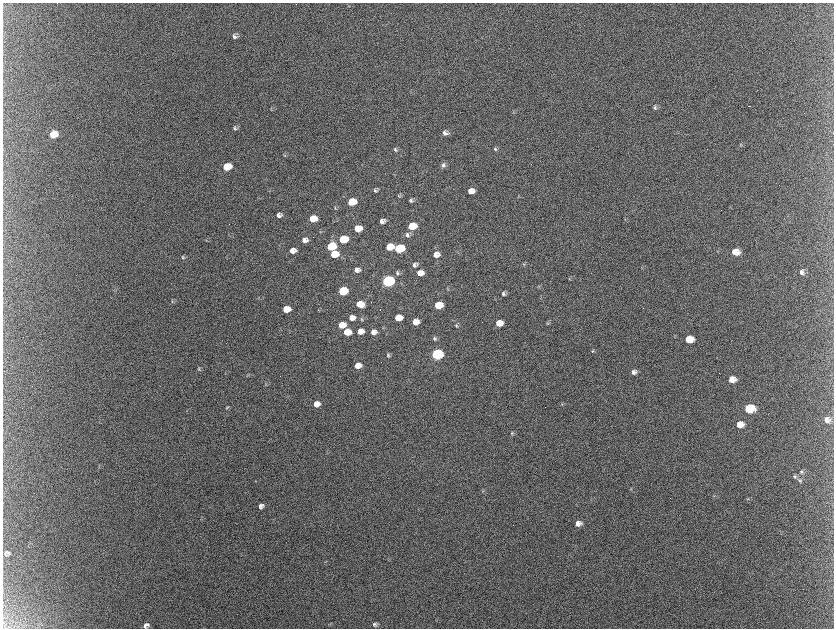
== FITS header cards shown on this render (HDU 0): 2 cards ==
NAXIS1  =                 1663 / length of data axis 1
NAXIS2  =                 1252 / length of data axis 2

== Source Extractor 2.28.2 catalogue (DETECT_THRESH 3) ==
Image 1663 x 1252 px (HDU 0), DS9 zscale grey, zoomed out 1/2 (1 PNG px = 2 x 2 image px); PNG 836 x 630 px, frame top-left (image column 2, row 1251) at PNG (3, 3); no overlay
Background 2130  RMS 31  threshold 94.1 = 3 sigma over >= 5 px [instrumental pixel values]
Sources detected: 105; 10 cannot appear on this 1/2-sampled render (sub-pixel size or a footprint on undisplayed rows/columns) and are not listed; the other 95 listed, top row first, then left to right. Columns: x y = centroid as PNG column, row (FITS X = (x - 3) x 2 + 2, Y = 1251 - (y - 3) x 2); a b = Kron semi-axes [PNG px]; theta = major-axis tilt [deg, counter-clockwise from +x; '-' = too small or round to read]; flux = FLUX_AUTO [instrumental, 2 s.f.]
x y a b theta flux
235 36 8 5 -17 2.0e+04
749 106 2 1 - 2.0e+04
655 108 5 5 - 1.2e+04
272 109 5 3 - 5.7e+03
513 112 4 3 - 6.0e+03
235 128 7 5 -72 1.3e+04
445 133 6 5 - 2.4e+04
53 134 7 5 23 1.9e+05
395 149 6 4 -33 1.2e+04
495 149 6 4 -42 9.0e+03
284 155 5 3 - 6.0e+03
443 165 6 5 - 1.7e+04
227 167 6 5 - 2.7e+05
375 190 6 4 -64 1.2e+04
471 191 6 5 - 6.0e+04
399 196 5 4 - 8.0e+03
518 196 4 2 - 4.9e+03
411 200 6 5 - 1.5e+04
352 202 6 5 - 2.2e+05
335 208 5 3 - 5.4e+03
279 215 6 5 - 2.4e+04
313 219 6 5 - 1.5e+05
382 221 5 5 - 2.8e+04
412 226 6 5 - 1.9e+05
358 228 6 5 - 1.2e+05
407 235 7 6 - 2.2e+04
343 239 6 5 - 3.2e+05
206 240 4 3 - 5.6e+03
305 240 6 5 - 3.3e+04
331 247 6 5 - 3.0e+05
390 247 6 5 - 1.2e+05
399 248 7 5 10 5.2e+05
293 251 6 5 - 4.7e+04
735 252 7 6 - 8.2e+04
334 254 6 5 - 1.9e+05
436 254 7 6 - 4.7e+04
183 257 6 4 -65 9.0e+03
524 264 5 3 - 6.6e+03
415 265 6 5 - 1.8e+04
357 270 5 4 - 3.2e+04
802 272 6 5 - 2.4e+04
397 273 6 5 - 1.3e+04
420 273 6 5 - 6.8e+04
569 279 4 3 - 5.3e+03
388 281 7 5 11 1.5e+06
538 287 4 3 - 4.9e+03
447 288 4 4 - 5.9e+03
343 291 6 5 - 3.7e+05
504 293 5 4 - 1.7e+04
259 298 3 2 - 2.6e+03
172 301 7 3 -85 8.4e+03
360 304 6 5 - 1.4e+05
438 305 6 5 - 2.0e+05
286 309 6 5 - 1.5e+05
380 310 2 1 - 2.2e+03
352 318 6 5 - 4.6e+04
398 318 6 5 - 1.2e+05
362 319 5 3 - 7.6e+03
416 322 6 5 - 6.1e+04
499 323 7 5 9 9.1e+04
548 323 5 4 - 8.0e+03
342 325 6 5 - 1.2e+05
456 326 5 4 - 8.2e+03
360 331 6 5 - 6.2e+04
347 332 6 5 - 1.2e+05
373 332 6 5 - 3.9e+04
435 339 6 4 -59 1.1e+04
689 339 7 6 - 1.2e+05
592 351 5 4 - 9.4e+03
437 354 7 5 8 1.2e+06
388 355 6 4 -68 9.8e+03
358 365 6 5 - 5.5e+04
199 369 6 3 -34 6.7e+03
634 372 6 6 - 2.5e+04
247 375 4 3 - 4.6e+03
732 379 7 6 - 6.2e+04
316 404 6 5 - 6.1e+04
227 408 6 3 80 7.5e+03
749 409 7 6 - 3.4e+05
827 419 7 7 - 3.8e+04
740 424 8 6 5 7.5e+04
512 433 7 3 -6 8.4e+03
802 472 6 5 - 1.5e+04
794 476 6 5 - 1.5e+04
799 480 5 4 - 1.0e+04
631 489 4 2 - 4.2e+03
483 491 5 3 - 6.7e+03
713 496 4 2 - 4.2e+03
747 499 5 3 - 6.8e+03
261 506 5 5 - 2.1e+04
578 523 6 5 - 3.3e+04
8 552 5 3 - 7.6e+03
5 553 7 5 -77 1.5e+04
146 625 6 5 - 2.3e+04
374 625 6 5 - 1.6e+04
At the frame edge (FLAGS 8, measured only in part): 1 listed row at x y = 146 625
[10 sub-pixel or undisplayed-footprint detections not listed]